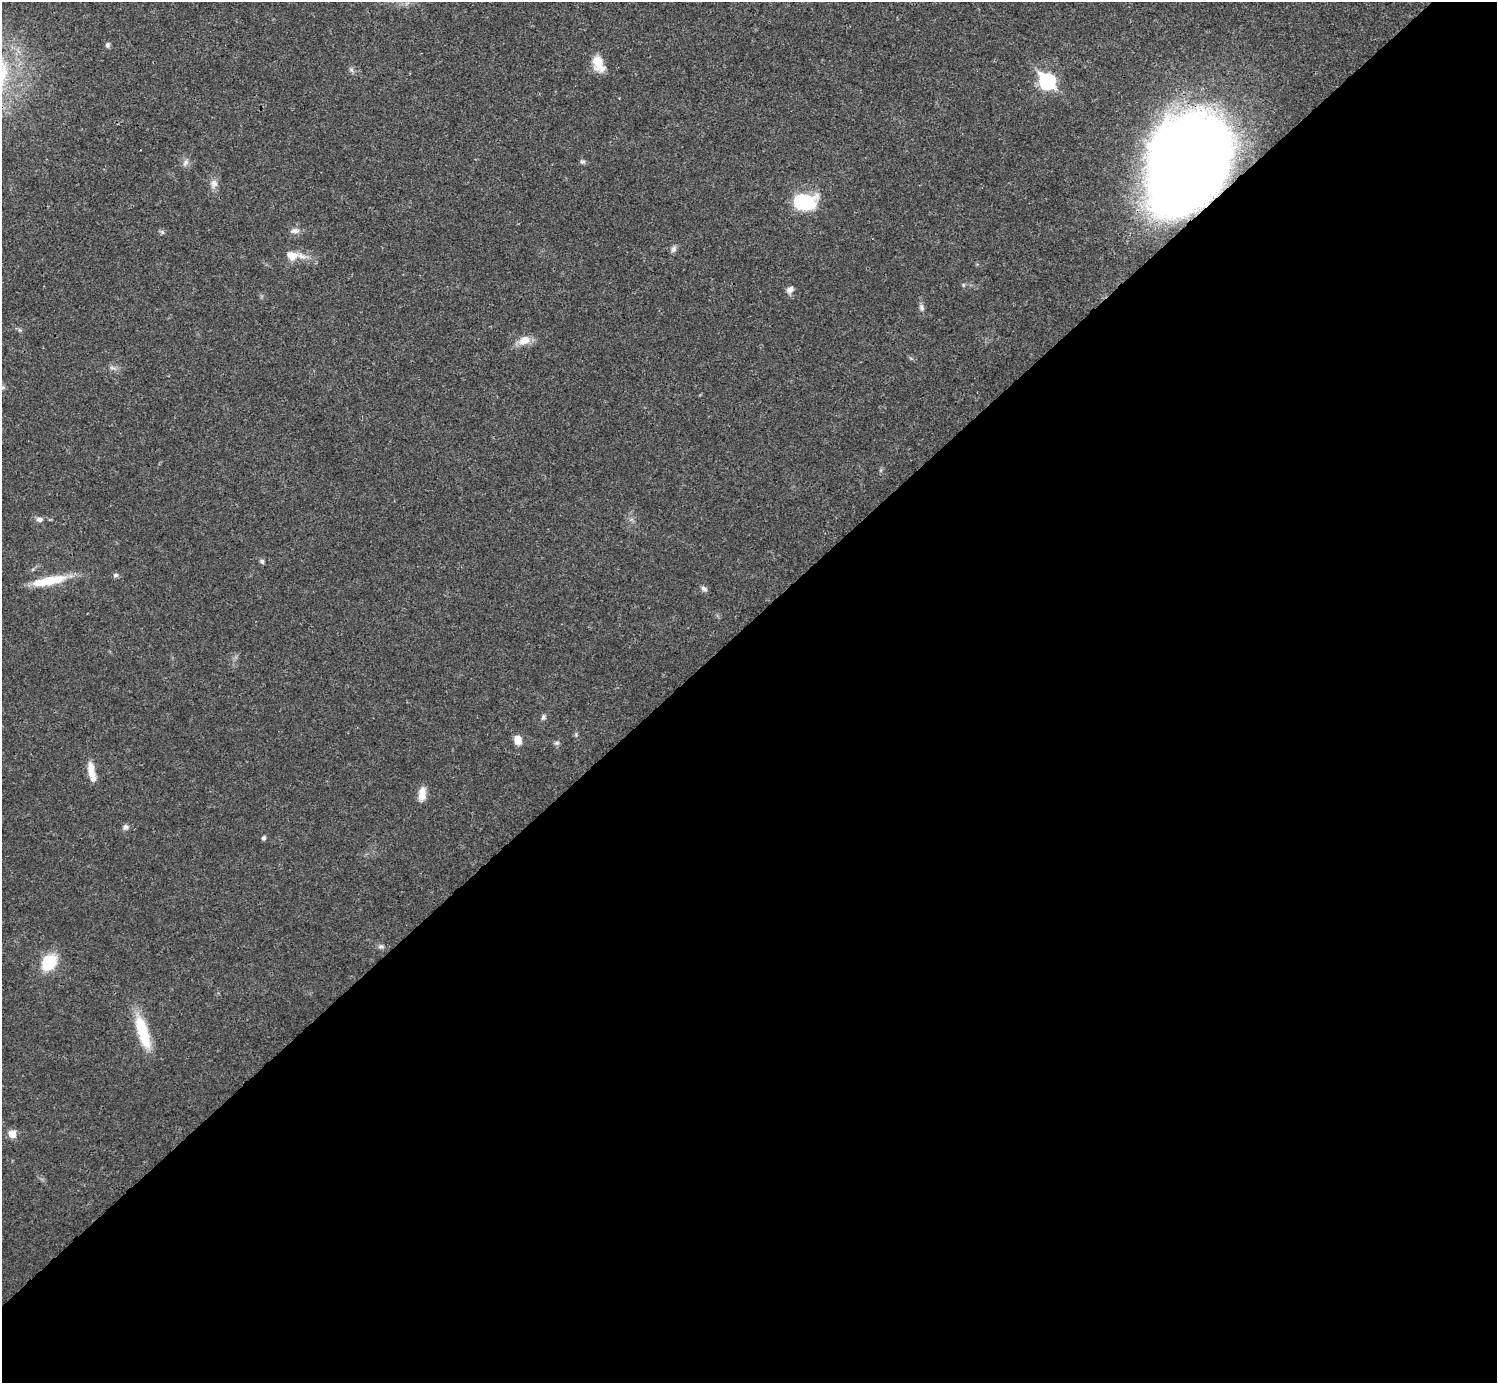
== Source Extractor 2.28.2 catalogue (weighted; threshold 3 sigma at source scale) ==
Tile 15 of 4 x 4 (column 3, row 4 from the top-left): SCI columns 2990-4484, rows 158-1538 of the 5981 x 5981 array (HDU 1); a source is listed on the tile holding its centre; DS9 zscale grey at full resolution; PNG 1499 x 1385 px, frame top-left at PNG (2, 2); no overlay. Shown black and unused: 55% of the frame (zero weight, under 3 of 4 exposures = <1% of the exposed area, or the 3 px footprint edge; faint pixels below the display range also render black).
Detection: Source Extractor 2.28.2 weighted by HDU 2 'WHT'; one run over the whole footprint, this tile lists its part. Background 0.021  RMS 0.0022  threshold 0.00995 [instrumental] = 3 sigma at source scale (4.5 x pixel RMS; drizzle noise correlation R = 1.50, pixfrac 1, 0.05/0.05 arcsec/px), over >= 5 px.
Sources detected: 38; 1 too faint to see at this stretch — not listed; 4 inside a brighter listed object's ellipse — not listed separately; the other 33 listed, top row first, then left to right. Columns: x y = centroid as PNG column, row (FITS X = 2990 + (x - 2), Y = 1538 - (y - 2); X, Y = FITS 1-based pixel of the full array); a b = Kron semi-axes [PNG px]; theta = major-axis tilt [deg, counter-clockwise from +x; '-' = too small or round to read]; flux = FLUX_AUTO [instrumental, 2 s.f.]
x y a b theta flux
107 45 7 6 - 0.53
598 62 20 12 -83 3.7
351 70 7 6 - 0.53
1047 81 8 7 - 45
582 161 6 6 - 0.48
1188 161 80 60 58 300
185 163 10 5 63 0.7
214 183 13 9 76 1.3
804 202 18 12 -2 19
295 231 13 7 1 1.1
162 232 6 4 -72 0.35
673 249 9 6 67 0.77
292 255 14 10 -17 2.5
963 285 6 4 72 0.26
790 290 9 7 36 1.1
921 308 10 6 -67 0.68
524 340 17 11 23 2.5
39 519 9 6 -5 0.9
262 561 5 5 - 0.58
115 575 7 6 - 0.52
53 580 38 12 11 6.5
704 589 9 6 -34 0.66
543 717 8 6 73 0.56
517 740 10 8 -65 2.2
557 743 7 5 19 0.49
91 770 20 8 -85 2.6
422 793 15 8 83 2.4
125 827 8 7 - 0.72
263 838 5 5 - 0.46
381 946 8 5 0 0.57
49 962 14 12 46 9.3
143 1032 42 12 -72 8.8
12 1134 6 6 - 3.7
Overlapping masked pixels (flux is a lower limit): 1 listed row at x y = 1188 161